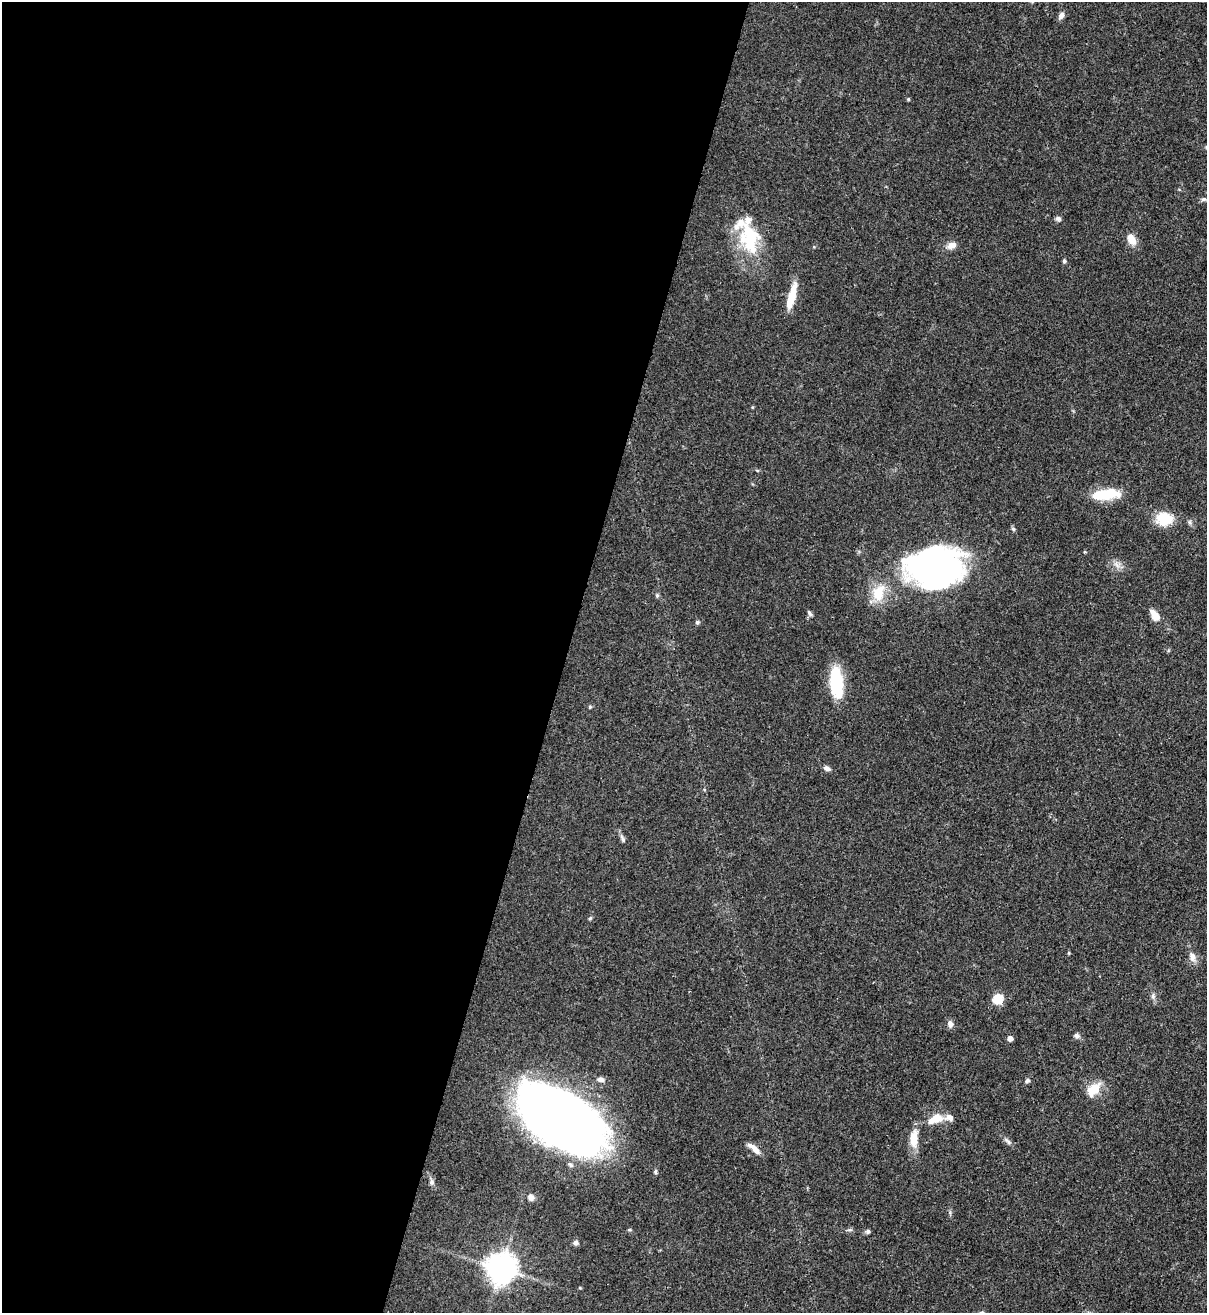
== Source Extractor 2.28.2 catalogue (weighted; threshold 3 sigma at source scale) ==
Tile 5 of 4 x 4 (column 1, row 2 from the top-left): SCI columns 221-1425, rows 2652-3962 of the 5383 x 5305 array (HDU 1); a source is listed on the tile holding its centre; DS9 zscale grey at full resolution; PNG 1209 x 1315 px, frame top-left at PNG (2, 2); no overlay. Shown black and unused: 47% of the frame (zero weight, under 3 of 4 exposures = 7% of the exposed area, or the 3 px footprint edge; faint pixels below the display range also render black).
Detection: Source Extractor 2.28.2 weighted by HDU 2 'WHT'; one run over the whole footprint, this tile lists its part. Background 0.105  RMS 0.0041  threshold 0.0186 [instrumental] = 3 sigma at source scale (4.5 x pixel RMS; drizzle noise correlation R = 1.50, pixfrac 1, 0.05/0.05 arcsec/px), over >= 5 px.
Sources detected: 50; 2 inside a brighter object's white glare — not listed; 5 inside a brighter listed object's ellipse — not listed separately; the other 43 listed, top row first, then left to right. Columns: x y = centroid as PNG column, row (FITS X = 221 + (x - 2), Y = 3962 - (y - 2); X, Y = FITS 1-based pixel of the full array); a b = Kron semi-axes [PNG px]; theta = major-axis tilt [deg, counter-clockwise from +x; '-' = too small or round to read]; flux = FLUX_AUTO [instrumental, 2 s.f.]
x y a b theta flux
1061 15 9 6 59 1.8
908 99 4 4 - 0.48
1204 199 6 5 - 0.81
1058 219 7 6 - 1
749 238 39 24 -77 25
1131 239 11 8 -60 5.3
952 245 12 9 18 2.7
1064 261 5 4 - 0.77
792 296 29 7 75 9.7
1106 494 27 10 8 16
1164 519 18 15 -3 11
1085 552 5 3 - 0.39
1117 565 11 5 -45 1.9
936 567 53 34 2 150
878 593 24 16 75 10
657 596 5 5 - 0.67
809 613 8 4 -58 0.95
1155 616 13 7 -57 4.8
697 622 6 5 - 0.62
837 687 28 16 83 15
590 707 5 4 - 0.49
827 768 9 5 -28 1.5
622 839 13 5 -62 1.3
1069 953 5 3 - 0.41
1192 957 14 8 -76 2.8
1153 996 9 6 90 1.2
998 999 12 11 - 6.3
950 1024 8 6 -79 2.1
1077 1036 8 6 -16 1.3
1010 1038 4 4 - 2.4
601 1079 9 6 -10 1.7
1027 1080 5 5 - 1.3
1093 1089 20 12 42 7.2
560 1118 73 37 -32 520
937 1118 14 11 -33 5
914 1139 22 9 88 6.7
1008 1141 13 5 -44 1.3
754 1148 19 6 -41 2.8
432 1182 8 6 83 1.2
531 1197 7 6 - 2
868 1231 5 5 - 1.1
576 1242 7 6 - 1.2
500 1268 9 9 - 630
Overlapping masked pixels (flux is a lower limit): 2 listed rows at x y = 560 1118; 754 1148